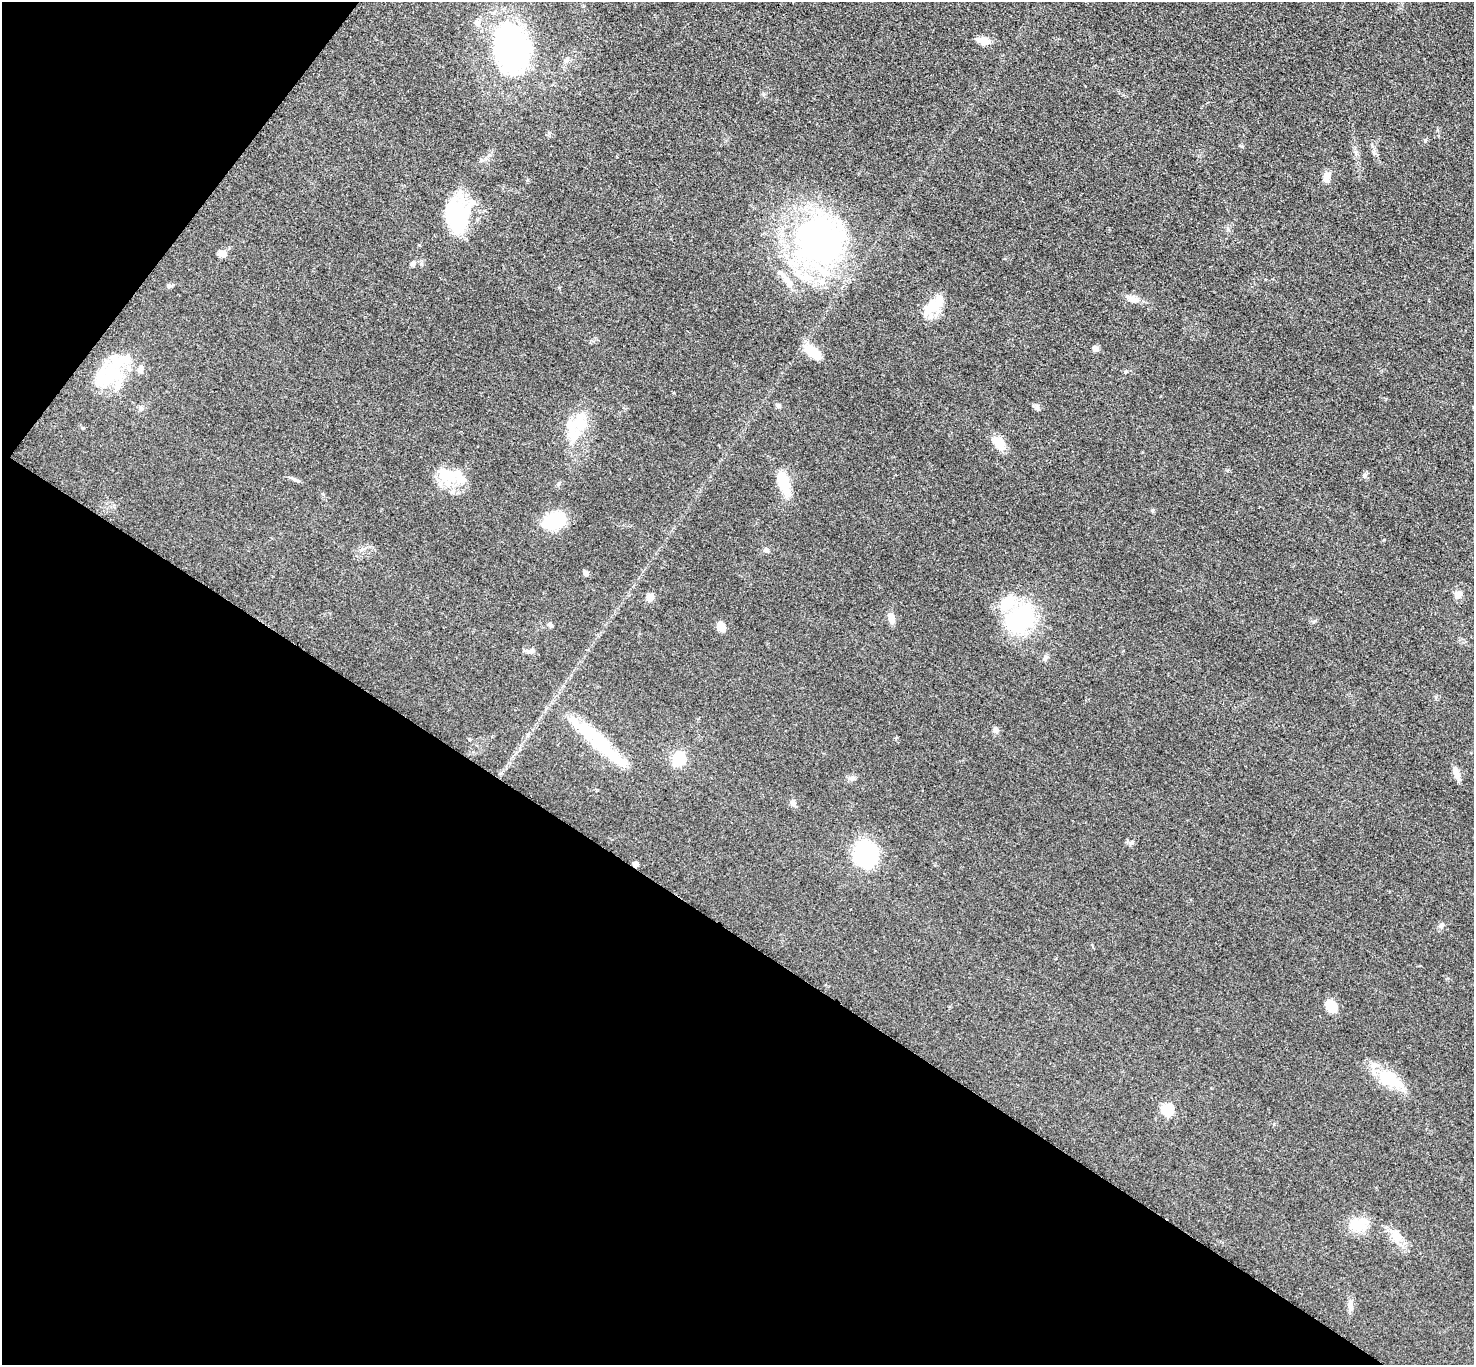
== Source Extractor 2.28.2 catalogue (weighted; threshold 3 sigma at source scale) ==
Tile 9 of 4 x 4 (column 1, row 3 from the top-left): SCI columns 13-1484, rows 1525-2887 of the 5911 x 5916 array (HDU 1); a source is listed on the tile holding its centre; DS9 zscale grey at full resolution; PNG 1476 x 1367 px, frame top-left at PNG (2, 2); no overlay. Shown black and unused: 36% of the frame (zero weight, under 3 of 5 exposures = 1% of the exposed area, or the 3 px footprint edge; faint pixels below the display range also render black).
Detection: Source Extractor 2.28.2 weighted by HDU 2 'WHT'; one run over the whole footprint, this tile lists its part. Background 0.0533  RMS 0.0058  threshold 0.0262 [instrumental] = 3 sigma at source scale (4.5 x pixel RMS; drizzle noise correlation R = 1.50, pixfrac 1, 0.05/0.05 arcsec/px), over >= 5 px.
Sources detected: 65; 7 inside a brighter object's white glare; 1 cosmic-ray / hot-pixel residue — not listed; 5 inside a brighter listed object's ellipse — not listed separately; the other 52 listed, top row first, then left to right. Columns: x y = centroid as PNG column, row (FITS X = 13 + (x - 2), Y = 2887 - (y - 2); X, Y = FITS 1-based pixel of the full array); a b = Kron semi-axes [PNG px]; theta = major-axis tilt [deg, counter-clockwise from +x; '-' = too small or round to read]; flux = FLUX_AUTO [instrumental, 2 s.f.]
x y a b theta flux
477 23 9 7 -45 2.8
983 41 15 8 -10 5.9
512 48 43 28 -80 160
566 60 9 5 27 1.7
1425 140 5 5 - 0.78
1374 152 7 5 -60 1.4
1326 177 10 7 85 5.2
457 216 41 26 -80 44
818 240 55 53 10 180
222 253 8 8 - 3.5
413 264 8 6 30 1.6
169 286 7 5 23 1.2
1134 299 17 8 -9 4.7
931 308 26 17 40 13
1095 349 7 6 - 2.3
812 352 19 9 -34 14
140 369 10 7 80 2.6
113 371 51 21 72 29
778 405 6 5 - 1.1
1037 407 10 5 -89 1.6
140 408 8 7 - 1.9
580 424 17 16 - 12
999 444 19 11 -48 9.4
444 474 29 22 -80 16
1365 475 6 5 - 1.2
295 480 7 4 -20 1.1
783 482 31 13 -74 15
555 521 22 17 30 25
766 550 8 5 0 1.6
585 573 7 6 - 1.4
1457 594 11 8 64 2.9
650 597 10 7 56 3.8
891 618 13 7 -72 4.4
1020 619 34 24 49 58
550 625 6 5 - 1.6
721 626 10 8 -72 5.2
1045 658 9 6 41 1.7
996 729 10 6 -72 1.9
469 739 4 4 - 0.51
600 742 75 17 -44 43
679 759 13 10 53 18
1456 773 16 7 -72 4.4
793 803 9 7 -43 1.9
1131 843 8 5 41 1.3
865 854 25 22 -77 51
1441 925 7 6 - 1.9
1331 1006 13 10 -55 10
1384 1078 31 17 -48 18
1167 1109 6 5 - 47
1357 1225 23 15 27 12
1396 1237 17 14 -65 8.3
1350 1305 15 7 -83 3.4
Unlisted compact peaks at least as high as the median listed source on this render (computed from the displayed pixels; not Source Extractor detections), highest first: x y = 1152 510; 1384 540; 1313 622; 1125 372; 763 94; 481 160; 323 494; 1241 146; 419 245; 674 393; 559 483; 1436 697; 1227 470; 559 288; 527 180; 83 428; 852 779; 489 155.